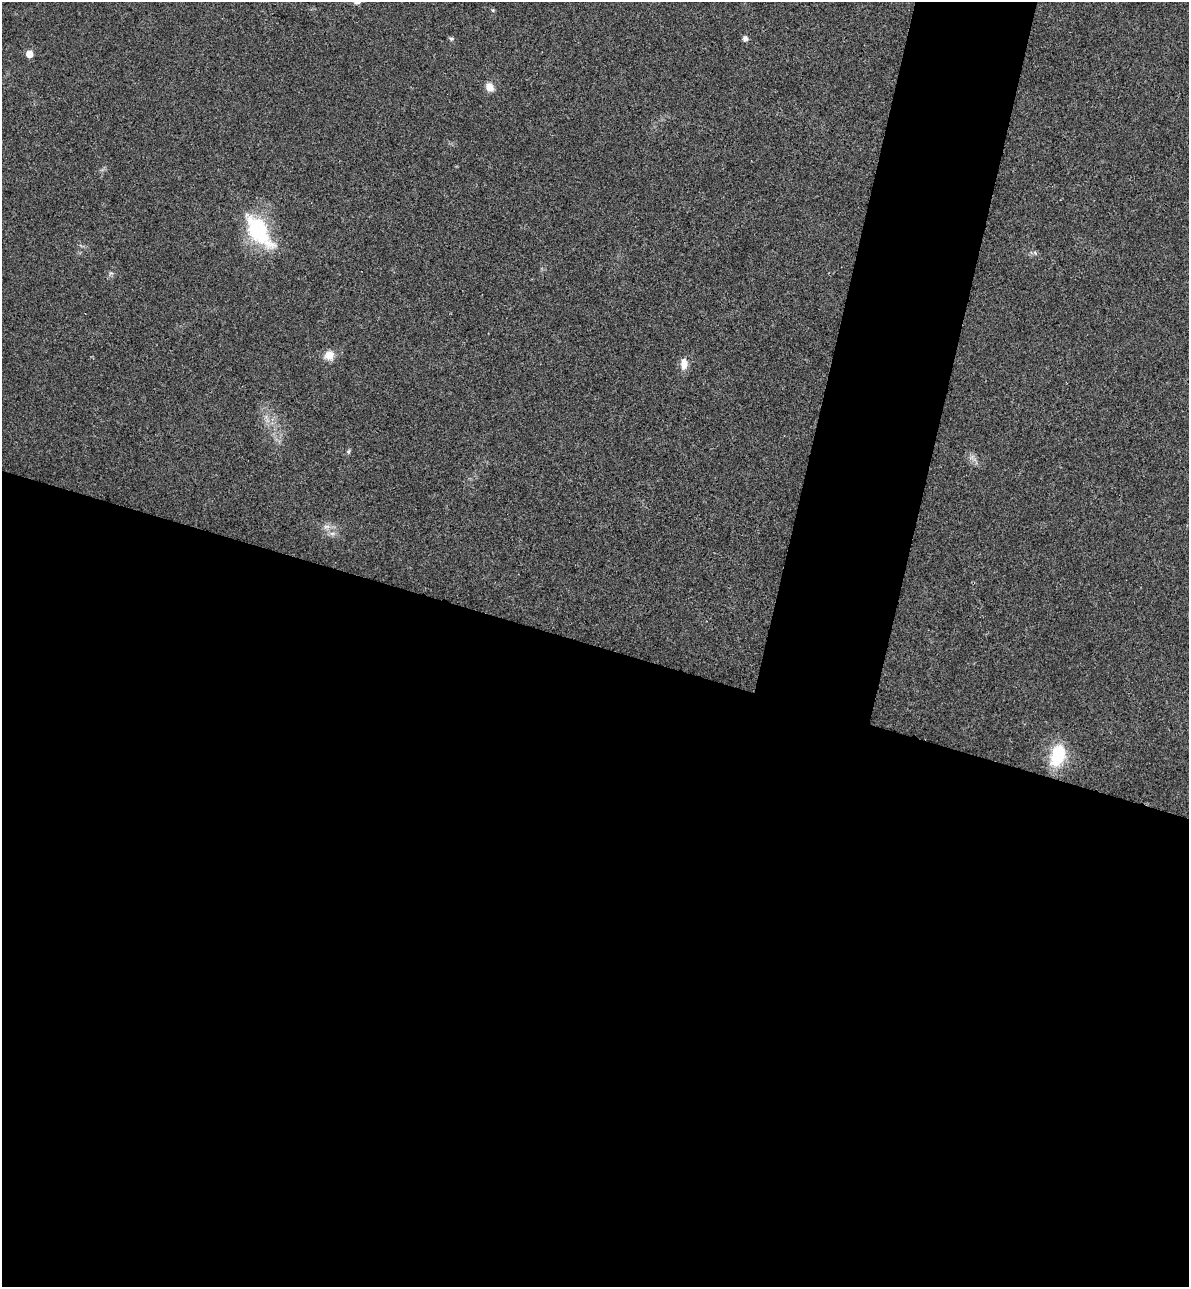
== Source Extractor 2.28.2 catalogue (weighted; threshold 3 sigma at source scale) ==
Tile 14 of 4 x 4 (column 2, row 4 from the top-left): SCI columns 1369-2555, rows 22-1306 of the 5234 x 5179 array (HDU 1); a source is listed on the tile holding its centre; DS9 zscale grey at full resolution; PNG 1191 x 1289 px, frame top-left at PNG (2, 2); no overlay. Shown black and unused: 56% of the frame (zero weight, under 3 of 4 exposures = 6% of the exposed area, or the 3 px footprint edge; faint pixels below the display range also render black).
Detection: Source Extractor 2.28.2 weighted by HDU 2 'WHT'; one run over the whole footprint, this tile lists its part. Background 0.0229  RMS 0.0045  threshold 0.0203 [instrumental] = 3 sigma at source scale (4.5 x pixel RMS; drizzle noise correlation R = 1.50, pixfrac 1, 0.05/0.05 arcsec/px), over >= 5 px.
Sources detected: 8; all 8 listed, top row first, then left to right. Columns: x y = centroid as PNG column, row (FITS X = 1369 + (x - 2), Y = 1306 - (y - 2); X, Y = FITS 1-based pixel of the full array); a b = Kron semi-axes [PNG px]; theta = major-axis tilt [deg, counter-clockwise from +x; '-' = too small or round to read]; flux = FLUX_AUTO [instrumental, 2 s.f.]
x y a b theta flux
745 38 5 5 - 2
451 39 5 5 - 0.68
29 54 5 5 - 5.3
489 87 10 8 -49 3.7
258 231 42 19 -54 34
329 355 14 11 27 4.2
684 364 13 8 87 4.4
1058 756 26 15 74 20